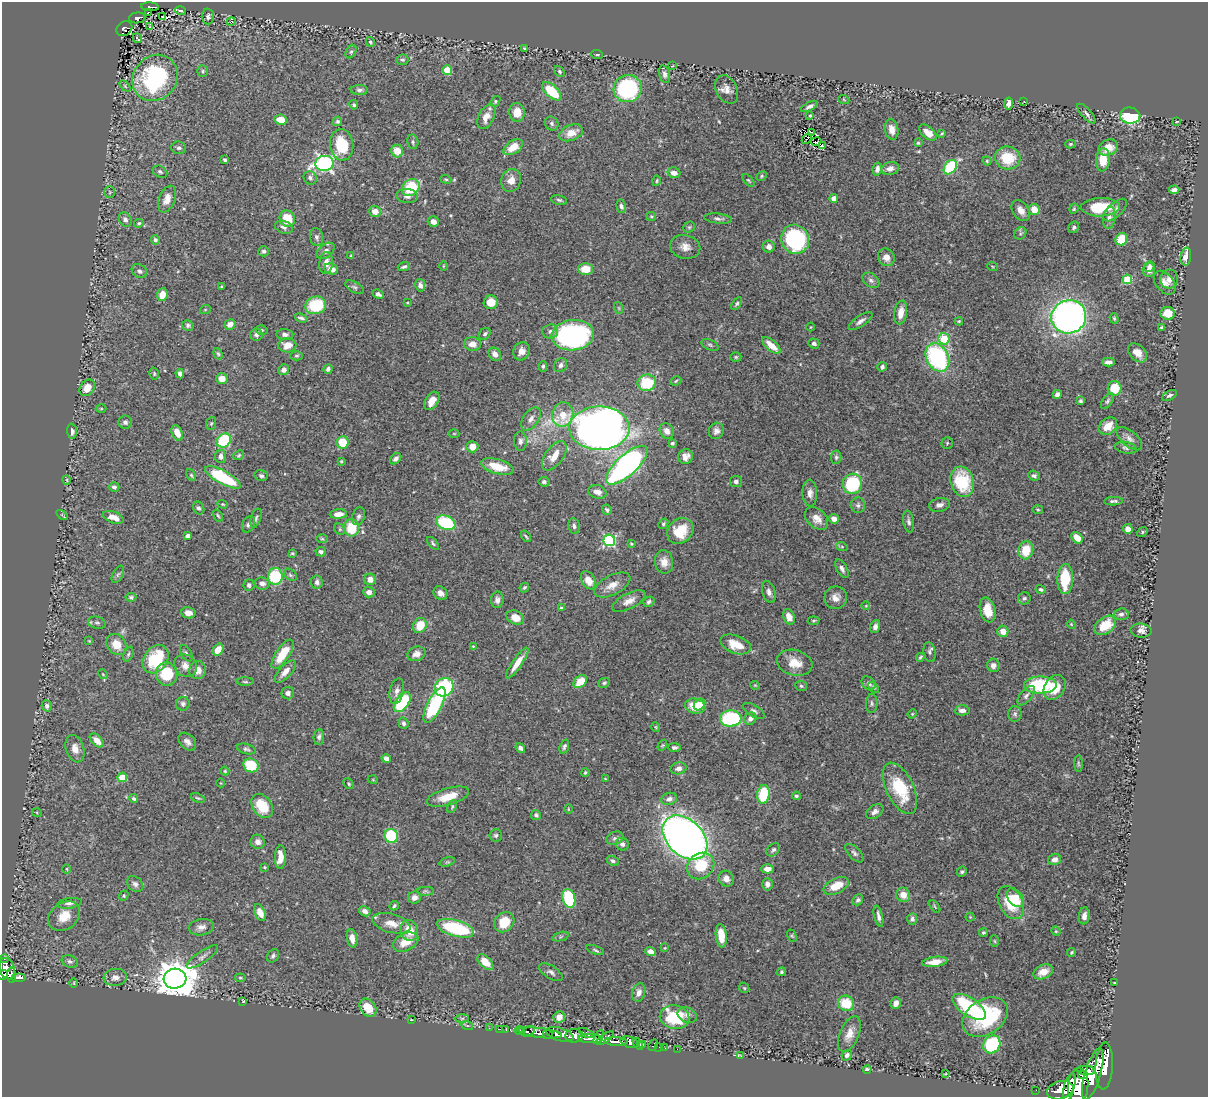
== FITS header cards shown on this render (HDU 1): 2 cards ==
NAXIS1  =                 1206
NAXIS2  =                 1095

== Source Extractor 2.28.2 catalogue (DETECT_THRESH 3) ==
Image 1206 x 1095 px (HDU 1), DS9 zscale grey, 1 PNG px = 1 image px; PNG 1210 x 1099 px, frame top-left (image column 1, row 1095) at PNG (2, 2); each listed source drawn as its Kron ellipse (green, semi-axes under 4 px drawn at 4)
Background 0.54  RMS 0.021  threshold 0.064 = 3 sigma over >= 5 px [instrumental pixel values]
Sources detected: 502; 2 with non-positive FLUX_AUTO (blend fragments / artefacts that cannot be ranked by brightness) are neither listed nor drawn; the other 500 listed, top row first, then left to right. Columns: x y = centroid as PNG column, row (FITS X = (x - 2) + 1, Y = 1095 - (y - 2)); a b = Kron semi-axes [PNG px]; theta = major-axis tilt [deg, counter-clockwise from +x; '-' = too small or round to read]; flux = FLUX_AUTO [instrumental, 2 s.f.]
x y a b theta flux
150 7 9 4 -4 110
180 11 5 3 - 2.8
148 12 3 2 - 12
162 16 3 2 - 3.9
208 16 8 6 -87 4
137 18 8 5 7 88
231 22 4 3 - 1
150 27 3 2 - 2.7
124 29 8 7 - 130
137 38 5 2 - 2.9
370 42 5 3 - 2.2
524 48 3 3 - 1.3
351 52 7 5 62 2.8
597 55 6 4 -6 2.1
403 60 6 5 - 2.9
672 66 3 2 - 0.83
447 70 5 4 - 54
203 71 6 5 - 2.6
559 71 6 4 -50 2.3
665 74 9 5 -75 4.8
155 78 24 21 49 180
125 86 6 4 -46 2.2
628 89 14 13 - 170
727 89 15 10 -62 11
359 90 8 5 0 3.8
552 91 12 6 -42 57
844 100 5 3 - 1.5
495 101 6 4 51 2.1
1024 102 2 2 - 0.64
1009 103 6 4 82 6.8
354 105 5 4 - 2.5
809 106 9 4 27 5.1
517 112 9 8 - 20
1087 114 12 5 -48 4.2
810 116 3 3 - 1.8
1130 116 10 8 -7 130
486 117 13 7 64 14
281 120 6 5 - 22
337 121 5 4 - 2.9
1177 122 3 2 - 1.2
552 124 7 6 - 3.5
892 129 10 6 -79 11
571 133 12 7 22 18
811 133 3 2 - 2
928 133 10 6 -41 13
942 134 4 2 - 1.6
807 138 6 2 45 0.79
816 141 5 4 - 0.93
413 142 7 5 -80 3
918 143 3 3 - 1.6
1070 144 5 4 - 2
342 145 16 11 -85 51
823 146 3 3 - 2
513 147 11 6 33 23
179 148 7 6 - 3.8
1108 148 10 7 25 14
397 151 6 6 - 18
1008 158 13 11 -13 47
225 160 4 3 - 2.7
1103 160 11 7 85 28
987 161 4 4 - 1.8
325 163 9 7 7 350
950 167 8 5 52 85
890 168 9 6 11 9.1
877 169 6 4 79 5.4
160 172 8 5 -29 3.1
674 173 6 5 - 8.9
762 176 6 4 29 2
310 178 7 6 - 4.1
446 179 5 4 - 1.9
511 180 11 9 71 14
748 180 7 4 -48 1.9
656 181 5 3 - 1.7
411 187 10 7 42 76
1174 190 5 4 - 5
110 192 6 5 - 2.2
407 196 11 7 -3 6.6
167 199 14 8 68 14
834 199 4 4 - 18
559 200 8 4 -9 2.9
621 206 7 4 -76 4.1
1100 207 19 9 2 47
1074 209 5 4 - 1.9
1021 210 11 7 -55 10
1034 210 5 5 - 20
1115 210 14 7 43 6.1
375 211 6 5 - 12
651 216 5 4 - 1.7
1109 218 11 6 80 6.2
287 219 8 7 - 38
718 219 14 5 -6 4.8
125 220 8 6 -58 5.4
433 222 5 5 - 9.1
139 223 5 4 - 3.3
284 227 9 6 -20 5.1
689 227 6 5 - 2.2
1074 227 6 5 - 3.6
1020 233 7 5 46 2.5
316 237 9 6 -77 4.5
795 239 15 13 -59 160
1121 239 6 5 - 46
155 240 5 4 - 4.2
685 247 15 12 -12 14
769 247 6 6 - 6.9
264 251 5 5 - 3.7
326 251 10 6 39 6.9
351 256 4 3 - 1.6
886 257 9 8 - 12
1186 257 9 5 83 14
326 263 11 7 80 9.8
443 266 5 3 - 1.2
992 266 5 3 - 1.3
1149 266 5 5 - 4.6
404 267 6 3 21 3.1
331 269 7 5 -23 13
586 269 7 6 - 21
1149 270 7 6 - 8.6
139 271 8 6 -37 5
1127 279 5 4 - 69
1169 279 9 9 - 9.8
871 280 9 6 -37 4.9
1165 283 13 8 -51 9.3
420 285 6 5 - 5.2
222 286 4 3 - 1.7
354 287 10 5 -31 3.3
378 294 6 4 -29 5.2
162 295 6 5 - 19
407 302 3 2 - 1.2
491 302 7 7 - 17
737 304 7 4 56 3.1
316 305 10 8 16 77
619 308 6 4 -71 1.9
205 310 5 3 - 1.2
901 312 12 6 81 16
1168 313 7 6 - 20
1069 317 18 16 22 690
301 318 6 3 -20 3.6
1114 318 5 4 - 2
860 321 14 5 34 6.4
959 321 4 3 - 1.8
230 324 6 5 - 10
188 325 6 5 - 3.2
810 327 4 3 - 0.97
1162 328 4 3 - 3.4
262 330 6 4 -15 2.3
550 331 8 7 - 5.3
285 334 8 5 -3 5
485 334 6 5 - 3.7
256 335 6 6 - 4.6
573 335 21 15 6 330
944 339 5 5 - 88
814 343 5 5 - 3.9
472 344 8 7 - 12
287 345 9 7 6 18
710 345 9 5 -23 3
772 346 11 5 -41 18
521 351 9 8 - 12
1137 353 11 7 -44 13
218 354 6 4 -71 2.5
495 354 7 5 -53 8.3
296 356 6 4 0 2.3
736 357 5 4 - 2
937 357 15 11 -63 190
1108 362 6 4 -2 6
561 365 7 6 - 4.6
543 366 5 4 - 2.5
882 367 5 4 - 4.1
328 369 5 4 - 4.2
284 370 5 5 - 6.7
154 374 6 4 -76 2
180 374 5 4 - 5.9
222 378 6 5 - 13
676 381 6 4 25 1.9
647 383 9 8 - 62
87 388 9 7 51 18
1115 388 7 7 - 35
1057 394 5 4 - 6.6
1169 395 8 4 27 4
432 401 10 6 58 13
1080 401 4 3 - 2.8
1107 401 9 4 54 3.3
101 409 5 3 - 1.5
563 415 12 10 75 26
531 419 13 7 56 7.7
125 422 7 6 - 4.2
211 423 6 5 - 2.2
1108 426 10 7 40 17
599 428 30 21 0 1300
72 431 8 5 -86 6.3
667 431 8 6 -58 8.2
716 431 8 7 - 6
177 433 8 5 -66 13
454 434 5 3 - 1.3
1129 439 15 7 -41 7.9
224 441 8 6 45 120
520 441 10 6 -89 5.3
342 442 6 6 - 36
672 443 4 3 - 2.7
947 443 5 5 - 2.4
472 447 6 5 - 14
1126 448 11 5 -11 4.3
238 455 6 4 41 2
221 456 7 5 -83 6.3
554 456 17 9 54 21
685 457 8 7 - 10
836 457 6 5 - 2.9
396 459 6 4 46 4.9
341 461 3 2 - 1.3
627 465 26 10 42 530
497 467 17 7 -16 34
191 475 6 4 -60 2
261 476 7 5 -15 3.5
1034 476 6 5 - 4
223 477 20 6 -28 97
67 480 5 3 - 1.3
544 482 5 5 - 4.1
736 482 6 5 - 4.9
962 482 15 11 -73 70
852 484 10 9 - 110
114 487 5 4 - 4
597 492 9 6 -16 9.7
810 493 13 7 -88 8.5
1113 501 9 3 3 3.4
223 504 5 4 - 1.5
858 505 8 7 - 4.3
939 505 10 6 10 6.9
199 508 7 5 -61 3.7
607 510 5 4 - 3.1
1038 510 5 4 - 2
338 514 9 4 4 10
62 515 6 2 -35 1.2
218 516 6 3 -62 1.8
358 516 9 6 71 4.7
113 517 11 5 -21 14
256 518 10 5 73 3.6
817 518 13 9 -43 15
834 519 5 4 - 8.3
909 521 11 5 -80 4.7
446 523 10 7 -24 94
248 524 9 6 63 4.2
663 524 6 4 48 2.2
574 526 8 5 -80 4.2
351 528 9 7 -89 46
340 529 6 5 - 2.3
1128 529 5 5 - 11
680 531 14 12 43 42
1142 532 6 4 40 2.1
188 536 4 4 - 7.7
526 536 6 3 -52 1.9
1077 538 6 5 - 18
322 539 6 4 -1 1.8
609 540 6 6 - 210
433 543 8 4 -49 2.6
631 544 4 3 - 1.5
842 547 6 3 -19 1.7
1026 550 9 7 74 36
321 552 5 4 - 4
292 553 3 2 - 1.8
664 562 11 9 -82 13
842 569 10 5 -61 5
118 574 9 5 62 3.3
290 575 7 5 -41 2.7
275 576 8 7 - 91
370 579 6 6 - 11
1065 579 15 7 88 54
588 580 10 6 -59 14
317 582 6 6 - 5
262 583 7 6 - 6.7
249 585 5 5 - 4.7
612 585 20 9 27 15
524 587 5 3 - 1.9
1041 589 5 4 - 3.1
369 592 6 5 - 6.8
769 592 11 6 -73 6.3
440 593 7 6 - 6.7
131 597 5 4 - 2.5
836 598 11 11 - 12
1024 598 6 6 - 3
497 600 8 6 85 5.6
629 601 18 7 27 12
649 602 6 5 - 3.4
866 606 4 3 - 1.1
561 608 4 4 - 2
988 610 12 7 -76 26
188 613 7 5 -9 9.4
1121 614 7 6 - 4.1
789 617 8 5 -68 11
515 618 9 6 -24 17
813 621 6 4 7 1.9
97 623 9 6 -14 3.7
1071 624 4 3 - 1.2
420 625 8 6 59 31
1105 625 12 8 36 29
875 626 6 4 69 5.5
1003 631 5 5 - 14
1141 631 10 7 -5 6.5
89 641 4 4 - 1.2
116 644 11 9 -53 21
736 644 16 9 -20 26
473 646 4 3 - 1.2
218 650 6 5 - 20
929 652 10 6 -81 3.9
186 653 9 5 -60 3.4
128 654 8 4 69 2.9
282 654 17 6 56 35
416 654 9 7 22 9
920 657 4 3 - 2.2
156 659 15 11 54 72
517 663 18 5 55 16
795 663 18 12 -16 24
993 665 6 6 - 7.8
185 666 12 10 -44 11
198 670 9 8 - 13
285 672 14 6 47 11
103 674 5 4 - 1.5
167 674 12 10 -76 59
245 682 8 3 -1 2.1
580 682 8 5 43 26
604 683 6 4 24 2.7
869 683 8 6 -46 5.2
755 685 5 4 - 1.4
1040 685 16 8 1 110
801 686 6 5 - 2.6
444 687 10 8 41 110
1055 687 13 10 58 27
874 688 6 4 -50 2.3
397 691 13 7 77 7.7
288 693 6 6 - 5.2
1026 696 11 6 50 5.4
402 702 11 6 54 100
872 703 9 5 85 3.9
183 704 7 7 - 4.3
700 704 6 5 - 11
434 705 19 7 63 130
47 706 6 5 - 4.5
695 706 10 7 -12 40
962 710 7 5 2 6.5
754 711 12 5 -30 4.7
912 714 5 3 - 1.4
1015 714 8 6 89 4.2
731 718 11 8 4 120
750 719 6 6 - 6.3
404 723 6 5 - 3
656 727 5 4 - 1.6
319 737 8 5 84 3.9
97 740 8 5 -45 14
187 742 10 7 -45 7.4
662 745 6 4 58 1.7
564 747 7 4 72 3.3
674 747 6 4 -5 3.7
520 748 5 4 - 4
75 749 14 9 -74 12
246 749 9 5 -15 3.4
386 759 5 4 - 6.3
1078 763 8 4 -89 2.1
251 765 8 7 - 59
679 768 8 6 14 6.7
225 771 4 4 - 1.7
585 772 4 3 - 2.1
122 777 5 4 - 42
605 779 3 3 - 1.2
373 780 5 3 - 1.2
221 783 4 3 - 0.94
349 784 6 4 -48 2
900 788 28 13 -64 68
763 794 9 6 81 77
796 796 4 4 - 2.4
448 797 22 8 16 29
198 798 7 3 -18 2.2
134 799 4 4 - 2.4
669 799 8 6 16 6.2
262 806 13 9 -54 38
452 806 7 4 65 2.2
568 809 5 3 - 1.3
875 812 9 6 32 6.6
37 813 5 3 - 1.4
536 815 5 5 - 3.8
496 835 6 6 - 3.3
391 836 7 6 - 69
685 837 26 18 -44 1200
615 838 9 6 18 5.4
258 842 7 7 - 6.9
622 844 6 6 - 5.5
773 850 7 5 44 3.7
854 853 11 6 -46 4.6
280 857 12 5 88 16
1055 859 6 5 - 7.8
613 861 6 4 -22 3.6
447 862 8 4 17 2.1
701 866 14 12 40 49
264 867 3 2 - 1.3
67 869 5 3 - 1.4
767 869 6 4 1 8.3
962 872 5 4 - 2.5
726 879 8 7 - 9.1
135 884 9 7 -39 4.8
767 884 6 5 - 6.3
836 886 13 7 25 26
425 891 8 4 0 2.6
903 895 7 7 - 16
124 896 5 4 - 2
415 897 7 6 - 7.2
569 898 9 6 -75 95
1015 898 10 7 -53 24
858 900 6 5 - 3.8
69 903 13 5 7 5.7
1011 903 18 11 -62 51
394 906 5 4 - 2.3
935 907 7 3 -55 1.6
365 911 6 5 - 7.1
260 913 9 5 -66 13
64 916 17 13 38 27
878 916 10 4 -76 5.9
1084 916 8 5 84 6.7
970 917 4 4 - 1.3
912 919 6 5 - 3.6
504 922 11 9 46 36
391 923 19 9 -15 20
201 927 12 8 9 8.1
455 928 19 8 -16 110
409 930 11 8 -74 30
1056 931 5 4 - 1.6
983 932 4 4 - 1.9
721 936 12 5 -83 22
792 936 6 4 -64 2
560 937 8 3 19 2.6
352 938 9 5 -80 10
995 941 6 4 -87 1.7
405 942 13 8 25 22
665 948 3 2 - 0.99
595 950 9 4 -20 2.6
650 951 5 4 - 8.4
1072 952 4 4 - 2.1
273 956 7 5 54 3.3
202 957 18 5 35 7.1
4 958 3 2 - 17
70 961 8 6 -20 4
485 962 10 5 -44 22
935 962 13 5 8 17
7 969 11 7 -72 550
551 972 13 6 -32 5.6
781 972 4 4 - 2.2
1043 972 10 7 22 15
3 975 5 4 - 290
11 975 8 3 -88 210
115 977 11 8 7 9.6
18 978 7 4 0 150
240 978 5 3 - 1.6
175 979 11 10 - 3600
1114 982 2 2 - 1
74 983 5 3 - 1.2
744 988 6 4 -47 1.9
639 992 9 6 75 8.4
243 1001 3 2 - 1.3
846 1003 8 7 - 43
896 1003 6 5 - 9.8
969 1007 19 9 -34 170
368 1008 10 7 -53 22
687 1015 10 7 -24 7.2
559 1017 6 5 - 9.4
675 1017 15 11 -11 80
985 1017 24 17 33 130
462 1018 7 4 2 2.5
411 1020 3 2 - 0.92
467 1025 6 4 -20 1.7
489 1028 2 2 - 7.6
500 1029 2 2 - 8.7
506 1030 2 2 - 4
520 1031 5 3 - 120
528 1031 7 4 30 190
539 1033 22 5 -7 890
586 1033 8 4 -25 190
548 1034 5 3 - 320
560 1034 14 6 -16 1500
849 1034 19 9 67 15
574 1036 9 6 6 760
599 1037 7 4 63 390
605 1038 10 3 34 250
590 1039 12 4 -3 730
616 1042 11 4 -3 820
629 1042 9 5 -18 920
638 1044 7 4 -55 50
643 1044 3 3 - 26
992 1044 9 8 - 92
653 1045 6 3 62 32
659 1047 2 2 - 7
665 1048 2 2 - 5.1
677 1049 2 2 - 8.6
847 1055 5 5 - 4.2
741 1056 4 2 - 32
1104 1066 23 8 87 3800
867 1069 4 3 - 3.3
1086 1070 9 4 -5 930
946 1074 4 2 - 1.4
1093 1074 27 8 73 3800
1083 1075 5 4 - 460
1078 1086 18 10 86 3200
1069 1087 15 5 75 1600
1036 1090 2 2 - 8.4
1060 1090 13 9 15 1900
At the frame edge (FLAGS 8, measured only in part): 1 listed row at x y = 3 975
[2 non-positive-flux detections neither listed nor drawn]